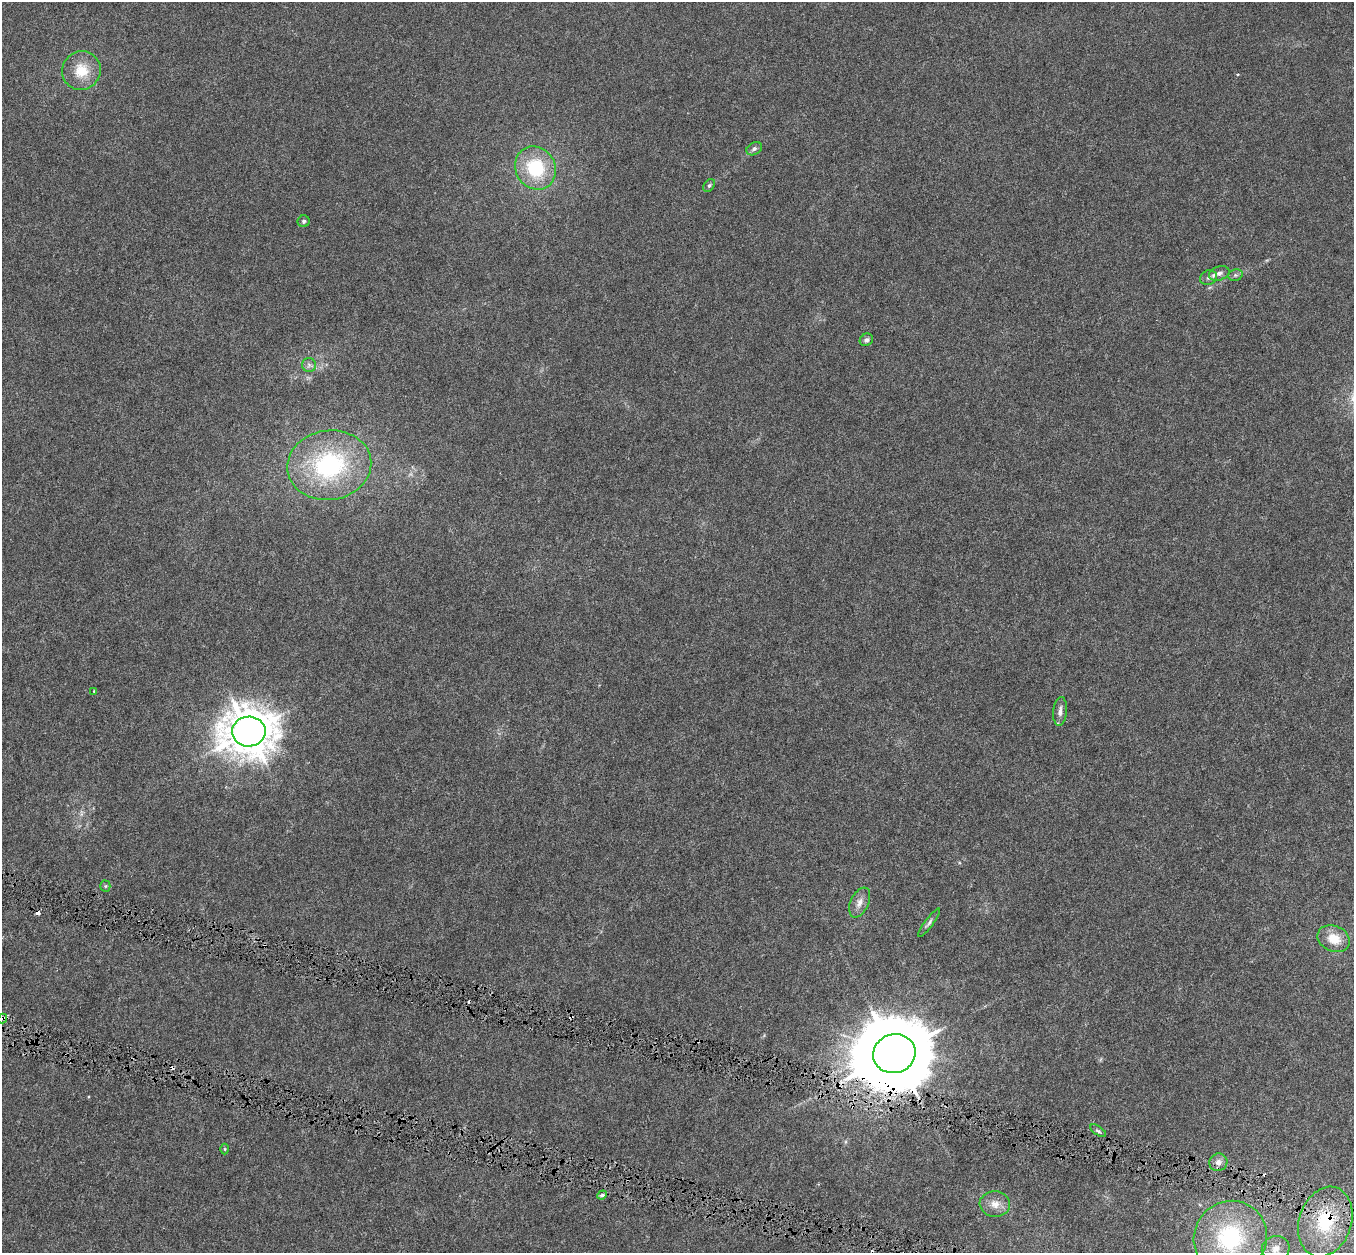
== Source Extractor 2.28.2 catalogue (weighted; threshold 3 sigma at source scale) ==
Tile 6 of 4 x 4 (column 2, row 2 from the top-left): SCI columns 1364-2715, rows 2828-4078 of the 5422 x 5593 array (HDU 1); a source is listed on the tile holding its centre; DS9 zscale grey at full resolution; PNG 1356 x 1255 px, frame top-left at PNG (2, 2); each listed source drawn as its Kron ellipse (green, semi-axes under 4 px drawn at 4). Shown black and unused: <1% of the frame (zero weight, under 4 of 8 exposures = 1% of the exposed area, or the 3 px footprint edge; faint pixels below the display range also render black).
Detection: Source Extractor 2.28.2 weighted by HDU 2 'WHT'; one run over the whole footprint, this tile lists its part. Background 0.00445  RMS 9.8e-04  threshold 0.004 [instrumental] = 3 sigma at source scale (4.09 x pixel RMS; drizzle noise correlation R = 1.36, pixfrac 0.8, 0.0396/0.0396 arcsec/px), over >= 5 px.
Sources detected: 33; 5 cosmic-ray / hot-pixel residue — neither listed nor drawn; the other 28 listed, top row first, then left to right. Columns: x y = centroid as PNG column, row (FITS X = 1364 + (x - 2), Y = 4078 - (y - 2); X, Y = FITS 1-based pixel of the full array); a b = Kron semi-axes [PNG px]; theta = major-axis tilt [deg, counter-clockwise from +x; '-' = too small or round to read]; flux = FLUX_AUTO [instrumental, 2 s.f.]
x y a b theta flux
81 70 19 19 - 2.3
754 149 8 6 30 0.26
535 168 22 20 -58 5.2
709 185 7 5 49 0.17
304 221 6 6 - 0.19
1219 273 10 7 19 0.42
1235 275 7 5 20 0.2
1209 278 8 7 - 0.32
866 340 7 6 - 0.29
309 365 7 7 - 0.28
329 465 42 34 8 12
94 691 3 3 - 0.12
1060 711 14 6 84 0.45
249 731 17 15 2 260
105 886 5 5 - 0.12
860 902 16 9 65 0.71
929 923 17 4 53 0.28
1334 939 17 12 -23 1.6
3 1019 5 4 - 0.11
894 1054 21 19 15 1000
1098 1131 9 4 -34 0.2
225 1149 5 3 - 0.079
1218 1162 9 8 - 0.5
602 1195 5 3 - 0.25
995 1204 15 13 -5 0.94
1325 1222 36 26 72 6.2
1230 1238 37 36 - 10
1276 1249 14 12 25 0.98
Overlapping masked pixels (flux is a lower limit): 3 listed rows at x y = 3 1019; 894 1054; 1325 1222